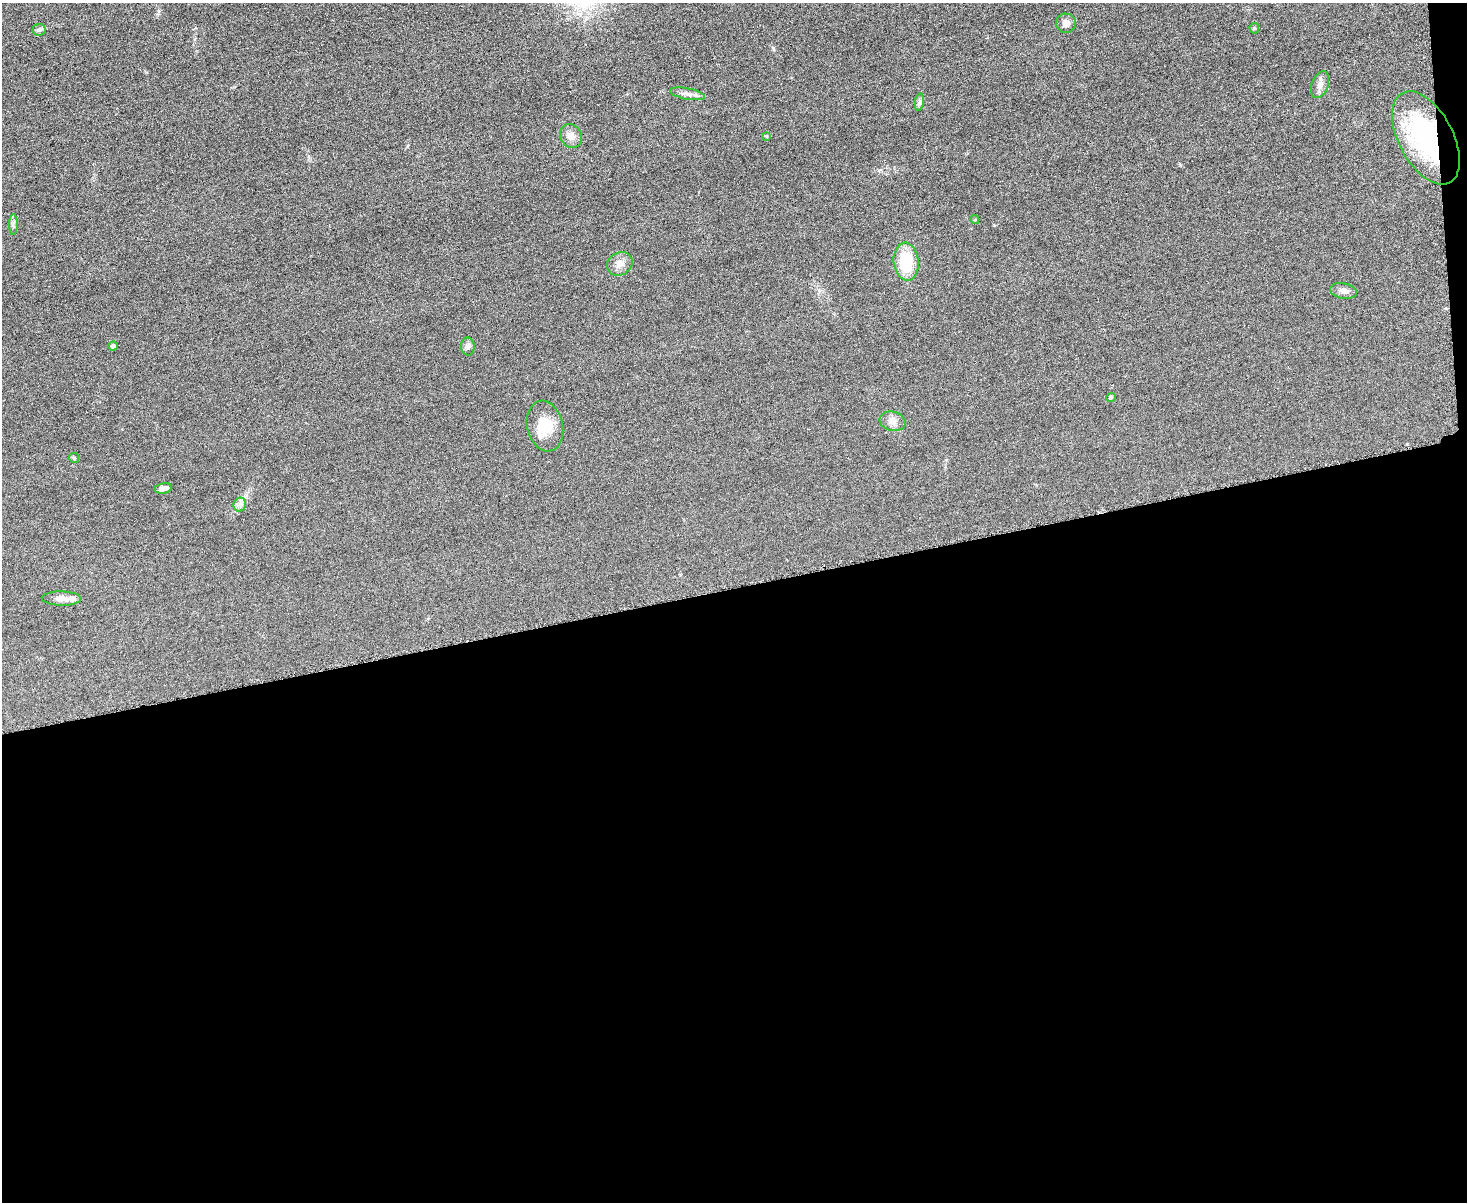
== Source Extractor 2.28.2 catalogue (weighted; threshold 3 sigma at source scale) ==
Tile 12 of 3 x 4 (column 3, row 4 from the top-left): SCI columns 3078-4542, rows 17-1216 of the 4798 x 4820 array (HDU 1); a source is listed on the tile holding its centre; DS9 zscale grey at full resolution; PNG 1469 x 1204 px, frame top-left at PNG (2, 3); each listed source drawn as its Kron ellipse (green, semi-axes under 4 px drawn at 4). Shown black and unused: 52% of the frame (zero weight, under 3 of 6 exposures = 2% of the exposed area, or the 3 px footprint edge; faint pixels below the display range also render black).
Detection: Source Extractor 2.28.2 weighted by HDU 2 'WHT'; one run over the whole footprint, this tile lists its part. Background 0.0583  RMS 0.0089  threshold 0.0364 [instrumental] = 3 sigma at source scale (4.09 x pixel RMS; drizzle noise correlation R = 1.36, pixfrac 0.8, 0.05/0.05 arcsec/px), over >= 5 px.
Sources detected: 24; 1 inside a brighter listed object's ellipse — not listed separately; the other 23 listed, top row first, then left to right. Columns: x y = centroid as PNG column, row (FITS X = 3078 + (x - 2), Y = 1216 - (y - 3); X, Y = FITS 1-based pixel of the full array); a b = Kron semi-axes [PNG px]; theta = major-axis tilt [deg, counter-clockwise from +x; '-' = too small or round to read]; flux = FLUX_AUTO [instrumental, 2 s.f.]
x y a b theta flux
1066 23 10 9 - 4.9
1254 28 5 5 - 1
39 30 6 6 - 1.8
1320 85 14 8 69 4.9
687 94 18 5 -11 4.2
919 102 9 4 81 1.9
571 136 12 10 -60 5.8
766 136 4 3 - 0.83
1426 138 51 27 -62 110
975 219 4 4 - 0.94
13 225 10 4 90 2
906 262 19 12 -84 31
620 264 13 11 31 6.2
1343 291 13 7 -11 3.8
113 346 4 4 - 2.4
468 347 9 6 -88 2.3
1111 397 5 4 - 2
892 421 13 9 -14 5
545 426 26 18 -77 19
74 458 5 5 - 1.1
163 488 8 5 12 3.7
240 505 7 6 - 2.7
61 598 19 7 -1 6
Overlapping masked pixels (flux is a lower limit): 1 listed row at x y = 1426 138
Unlisted compact peaks at least as high as the median listed source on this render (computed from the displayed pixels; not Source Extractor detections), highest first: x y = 994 225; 773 48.